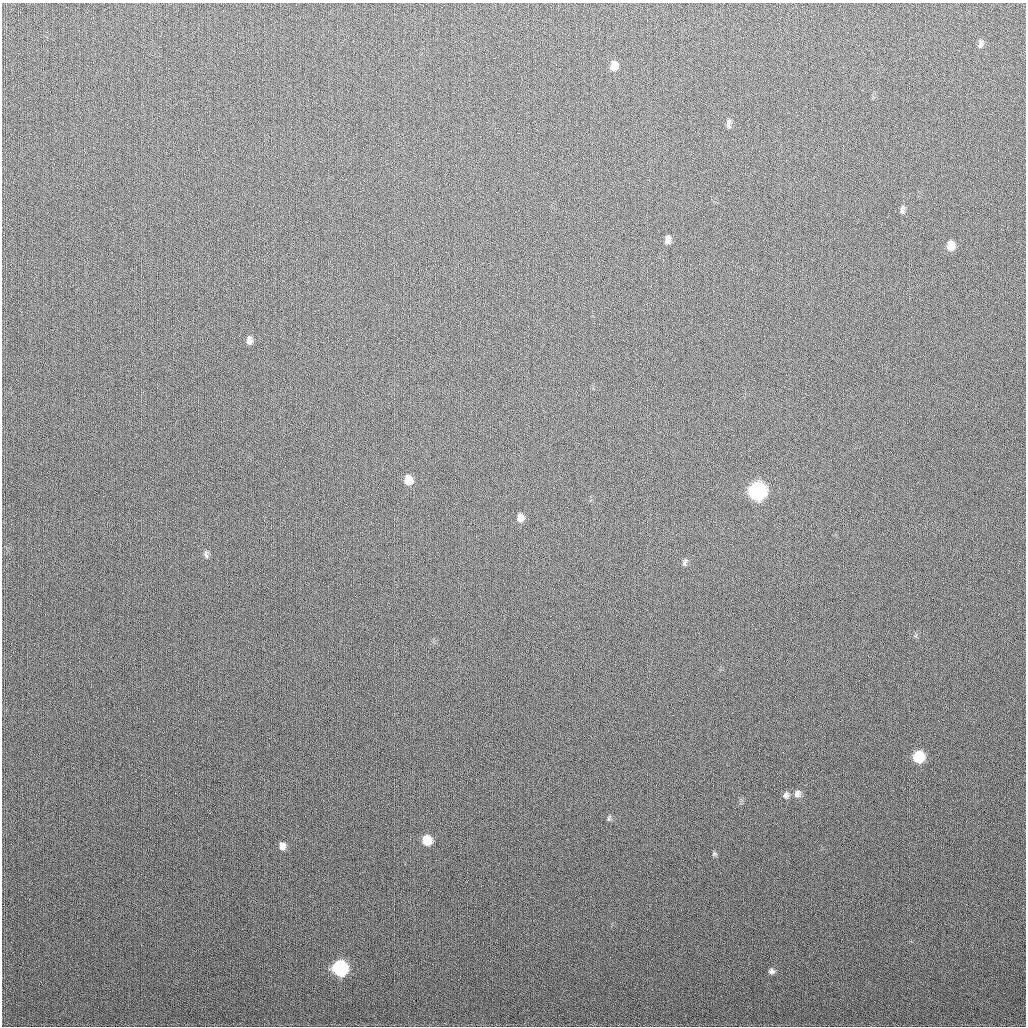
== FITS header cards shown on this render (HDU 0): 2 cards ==
NAXIS1  =                 1024
NAXIS2  =                 1024

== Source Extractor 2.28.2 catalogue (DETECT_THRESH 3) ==
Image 1024 x 1024 px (HDU 0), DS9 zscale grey, 1 PNG px = 1 image px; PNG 1028 x 1028 px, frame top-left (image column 1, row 1024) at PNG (2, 3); no overlay
Background 280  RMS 11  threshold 33.5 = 3 sigma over >= 5 px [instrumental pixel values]
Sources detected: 23; all 23 listed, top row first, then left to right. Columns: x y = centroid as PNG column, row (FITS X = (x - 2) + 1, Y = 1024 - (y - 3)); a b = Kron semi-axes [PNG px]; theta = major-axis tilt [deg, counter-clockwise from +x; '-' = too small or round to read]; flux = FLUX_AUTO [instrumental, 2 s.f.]
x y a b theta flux
980 44 11 6 71 2600
614 63 10 7 -12 4000
613 68 9 6 3 3800
729 124 13 5 88 2300
902 210 10 5 81 2100
667 240 9 6 80 3300
950 246 9 7 82 8000
651 286 3 2 - 1200
249 340 10 6 88 3200
408 480 10 8 -86 8400
757 491 10 9 - 190000
520 517 11 8 90 4800
206 554 10 5 -85 2100
685 563 11 5 72 2000
918 757 9 8 - 32000
797 794 10 8 62 3500
786 795 9 7 87 2700
609 819 8 4 82 1100
427 840 8 8 - 14000
282 846 8 7 - 4400
714 853 6 5 - 1200
340 968 9 8 - 100000
771 971 7 6 - 2200